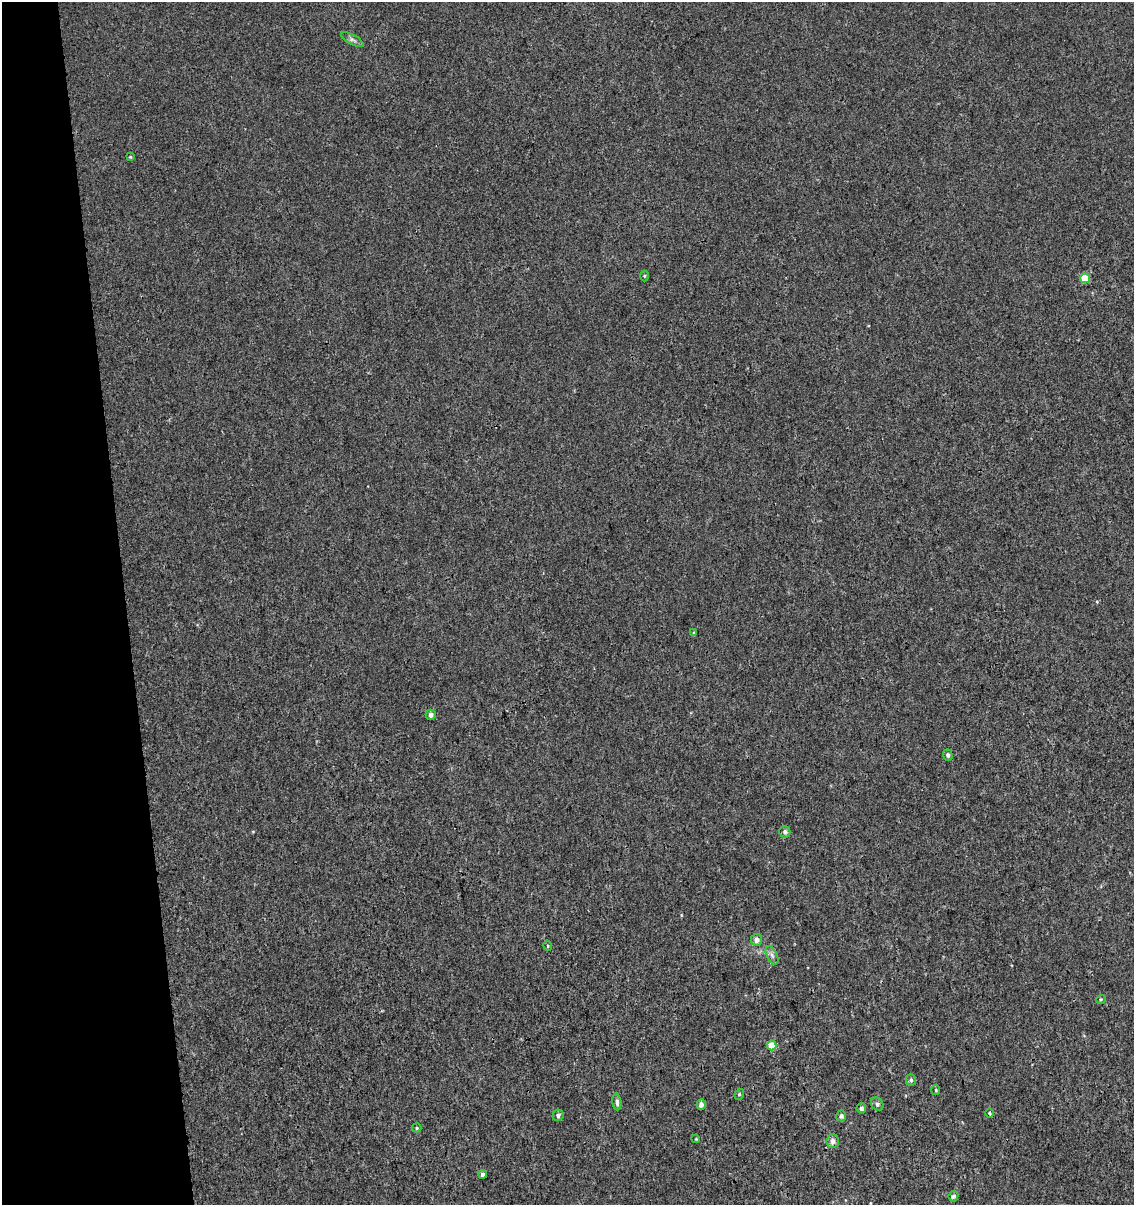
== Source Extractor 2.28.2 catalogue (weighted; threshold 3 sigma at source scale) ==
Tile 5 of 4 x 4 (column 1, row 2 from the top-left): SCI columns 80-1211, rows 2456-3658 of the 4644 x 4910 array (HDU 1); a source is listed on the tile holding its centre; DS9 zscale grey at full resolution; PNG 1136 x 1207 px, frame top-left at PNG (2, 2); each listed source drawn as its Kron ellipse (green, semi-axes under 4 px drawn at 4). Shown black and unused: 11% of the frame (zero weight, under 3 of 4 exposures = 4% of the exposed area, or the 3 px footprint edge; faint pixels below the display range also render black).
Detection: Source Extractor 2.28.2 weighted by HDU 2 'WHT'; one run over the whole footprint, this tile lists its part. Background 5.43e-06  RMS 0.0026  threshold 0.0117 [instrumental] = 3 sigma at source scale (4.5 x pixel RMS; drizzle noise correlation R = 1.50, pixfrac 1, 0.0396/0.0396 arcsec/px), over >= 5 px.
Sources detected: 28; all 28 listed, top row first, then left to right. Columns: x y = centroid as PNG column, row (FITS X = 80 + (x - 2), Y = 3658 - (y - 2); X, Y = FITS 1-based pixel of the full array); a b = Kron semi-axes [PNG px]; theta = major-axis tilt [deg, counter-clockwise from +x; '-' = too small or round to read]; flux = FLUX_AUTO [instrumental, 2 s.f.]
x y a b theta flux
353 40 12 5 -29 0.8
130 157 4 3 - 0.22
644 276 5 3 - 0.29
1085 278 5 5 - 5.5
694 632 4 3 - 0.23
431 715 5 5 - 0.87
948 755 5 4 - 0.66
785 832 5 5 - 0.86
756 940 6 5 - 1.4
548 946 5 3 - 0.24
772 955 10 5 -63 0.87
1101 999 5 3 - 0.28
772 1045 5 4 - 3.9
911 1080 6 5 - 0.5
936 1090 5 4 - 0.32
739 1094 5 4 - 0.4
617 1102 8 4 -83 0.86
701 1104 5 4 - 1
877 1104 7 6 - 0.71
861 1108 5 4 - 0.76
989 1113 5 3 - 0.29
558 1115 6 5 - 0.62
841 1116 5 5 - 0.81
417 1128 5 4 - 0.36
696 1139 4 3 - 0.22
833 1141 7 6 - 1.4
483 1174 4 4 - 0.69
953 1196 5 4 - 0.66